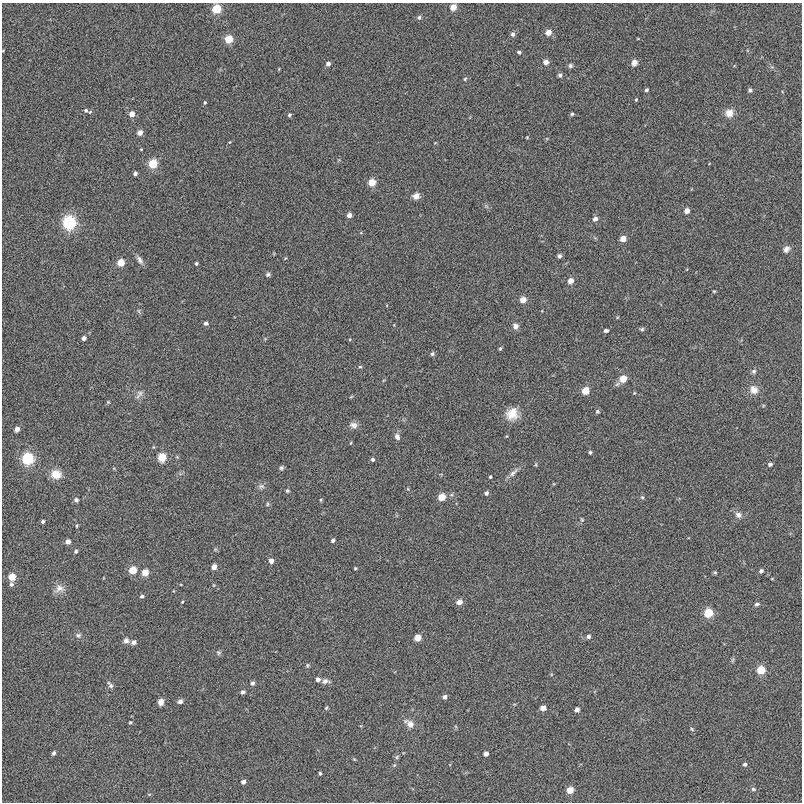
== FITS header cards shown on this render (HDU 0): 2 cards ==
NAXIS1  =                  800
NAXIS2  =                  800

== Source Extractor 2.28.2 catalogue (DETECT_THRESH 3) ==
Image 800 x 800 px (HDU 0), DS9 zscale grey, 1 PNG px = 1 image px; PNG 804 x 804 px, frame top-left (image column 1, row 800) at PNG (2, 3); no overlay
Background -0.00109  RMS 0.035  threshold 0.106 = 3 sigma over >= 5 px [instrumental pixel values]
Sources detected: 138; all 138 listed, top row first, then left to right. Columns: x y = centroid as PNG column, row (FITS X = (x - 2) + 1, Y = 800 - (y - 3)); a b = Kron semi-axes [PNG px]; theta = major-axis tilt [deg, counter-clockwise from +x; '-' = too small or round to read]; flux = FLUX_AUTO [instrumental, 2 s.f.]
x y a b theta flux
453 7 5 4 - 32
216 9 5 5 - 97
419 17 6 5 - 5
548 32 5 5 - 22
513 34 7 6 - 6.4
229 39 5 5 - 59
519 52 4 4 - 4.8
546 62 5 5 - 13
634 63 7 6 - 11
328 64 5 4 - 8.5
570 66 6 6 - 5.3
560 75 4 4 - 5.7
465 79 5 4 - 3.1
646 90 4 3 - 5.5
750 90 4 4 - 6.4
636 100 4 4 - 2.4
205 102 5 4 - 2.5
86 110 5 5 - 4
90 112 5 4 - 2.8
729 113 10 9 - 21
132 114 5 5 - 17
572 114 4 4 - 3.4
289 115 5 4 - 3.8
140 133 7 6 - 9.3
527 137 4 3 - 1.7
153 164 5 5 - 85
135 173 4 4 - 5.8
372 182 5 5 - 43
416 196 8 7 - 14
687 211 4 4 - 18
349 215 4 4 - 11
595 219 5 5 - 10
69 222 6 6 - 340
623 239 5 4 - 24
786 249 9 7 52 10
559 256 5 4 - 4.7
140 260 12 6 -60 9.7
121 263 5 5 - 44
196 263 4 4 - 3.6
268 274 6 5 - 4.8
570 281 5 5 - 20
714 291 3 3 - 2.2
523 300 5 5 - 25
139 311 6 4 -71 3.3
206 323 5 4 - 6.9
515 326 7 7 - 11
642 329 6 5 - 3.8
606 330 5 4 - 5.2
84 338 4 4 - 8.5
500 349 5 4 - 3.2
432 354 6 5 - 4.6
360 367 5 4 - 3
754 371 6 6 - 5.4
623 379 6 5 - 40
585 390 5 5 - 47
754 390 11 10 - 21
140 393 10 8 39 11
634 393 4 3 - 2
351 397 5 3 - 2.1
108 402 5 4 - 2.5
597 411 6 5 - 3.9
512 414 15 14 - 36
353 425 10 8 -16 11
17 429 4 4 - 14
397 436 8 6 -63 8.7
590 452 4 4 - 4
162 457 5 5 - 72
27 459 6 6 - 240
373 459 5 5 - 4.9
536 464 6 3 72 2.6
770 464 5 4 - 5.6
281 468 6 5 - 4.5
513 473 17 6 46 12
56 474 10 9 - 34
490 477 3 3 - 2.7
261 486 9 7 4 7.7
408 489 4 3 - 1.9
287 491 5 4 - 3.5
486 493 5 4 - 6.3
442 497 5 5 - 42
642 497 5 4 - 2.9
76 500 6 5 - 5.2
320 500 5 3 - 2.5
267 504 6 4 89 3.3
738 515 9 7 -37 10
582 520 6 4 -54 2.9
43 521 4 3 - 4.4
77 526 4 3 - 2.4
333 540 4 4 - 5.8
68 541 4 4 - 13
76 551 5 4 - 3.7
271 561 5 4 - 12
214 567 5 4 - 17
355 568 3 3 - 2.3
133 570 5 5 - 62
761 571 5 4 - 6.6
145 572 5 5 - 36
715 572 5 4 - 2.9
12 577 5 5 - 42
11 584 5 5 - 5.4
59 588 13 11 19 17
142 596 5 4 - 4.6
182 602 4 3 - 2.1
459 602 5 5 - 17
757 604 6 4 14 5
708 613 5 5 - 94
78 635 8 7 - 6.5
588 636 5 5 - 7
418 637 5 5 - 31
126 641 7 7 - 8.5
134 642 6 5 - 8.9
219 653 7 6 - 4.5
732 660 7 4 70 3.5
307 665 6 4 -90 3
761 670 5 5 - 69
318 679 5 5 - 8.8
325 681 9 6 6 9
252 683 5 5 - 6.7
110 685 10 5 -55 6.7
242 692 5 4 - 6.6
445 697 5 5 - 8.9
180 701 7 5 33 6.3
161 702 7 6 - 13
326 708 5 4 - 2.9
543 708 4 4 - 19
577 710 4 4 - 10
130 722 4 3 - 2.9
410 724 14 8 -38 18
692 729 6 4 -46 3
54 753 6 4 63 4.9
486 754 4 4 - 13
397 757 6 5 - 4
354 759 5 4 - 2.3
745 764 5 4 - 5.3
320 773 4 3 - 3.2
243 782 4 4 - 7.9
753 789 7 5 -16 4.6
570 790 5 5 - 36